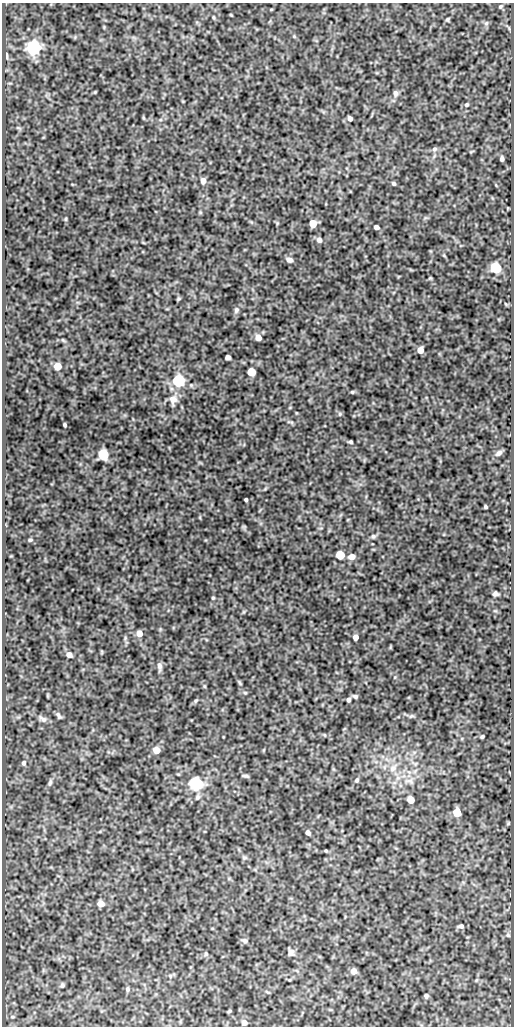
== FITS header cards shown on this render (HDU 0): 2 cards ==
NAXIS1  =                  512
NAXIS2  =                 1024

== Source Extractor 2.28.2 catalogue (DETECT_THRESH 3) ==
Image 512 x 1024 px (HDU 0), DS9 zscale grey, 1 PNG px = 1 image px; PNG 516 x 1028 px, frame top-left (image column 1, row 1024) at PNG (2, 3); no overlay
Background 87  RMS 0.51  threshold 1.54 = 3 sigma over >= 5 px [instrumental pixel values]
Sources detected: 87; all 87 listed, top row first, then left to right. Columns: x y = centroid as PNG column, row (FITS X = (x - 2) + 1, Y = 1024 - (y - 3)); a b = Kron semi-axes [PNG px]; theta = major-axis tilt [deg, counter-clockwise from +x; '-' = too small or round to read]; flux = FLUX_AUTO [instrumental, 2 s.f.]
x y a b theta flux
500 6 5 4 - 41
231 15 4 2 - 27
447 19 4 3 - 46
486 23 7 5 44 65
33 47 6 6 - 11000
6 55 5 3 - 120
395 93 8 6 -82 100
466 105 5 5 - 54
350 118 4 4 - 120
434 149 7 6 - 79
502 159 5 4 - 99
203 181 6 5 - 210
394 183 4 4 - 63
66 219 6 3 89 35
313 224 5 5 - 720
376 227 5 4 - 130
319 240 7 6 - 120
289 260 8 6 -19 120
496 268 6 5 - 3600
178 299 6 3 32 39
236 310 9 6 72 96
258 337 5 5 - 310
63 340 5 3 - 31
420 350 5 5 - 330
228 357 5 4 - 120
57 366 5 5 - 500
251 372 5 5 - 930
178 381 6 6 - 6100
352 392 5 4 - 44
173 399 12 10 82 280
340 414 5 5 - 51
65 425 4 3 - 59
350 442 4 3 - 50
499 453 9 6 38 120
103 454 6 6 - 2500
246 500 3 3 - 53
486 507 3 3 - 49
373 536 6 6 - 63
30 540 6 4 2 49
340 555 5 5 - 1400
352 557 6 5 - 280
495 594 5 4 - 91
213 598 4 3 - 38
139 633 5 5 - 280
356 637 5 4 - 210
69 655 6 6 - 140
160 666 10 6 -81 120
240 683 8 3 -71 49
204 686 6 3 -71 38
245 693 6 4 -1 39
355 696 5 4 - 76
348 700 5 4 - 80
196 701 6 5 - 52
59 716 9 4 -59 75
411 716 8 5 24 60
43 719 13 6 -34 140
482 736 4 3 - 51
156 750 5 5 - 420
24 763 7 5 75 84
393 768 11 7 58 210
246 776 9 3 -11 55
398 778 7 4 -18 76
357 780 5 4 - 59
410 781 11 6 -3 160
50 782 8 5 73 75
196 783 6 6 - 7200
197 797 8 5 54 76
411 800 5 5 - 550
457 813 6 5 - 930
508 823 6 4 47 43
308 833 4 4 - 120
326 851 3 3 - 34
244 858 6 4 0 50
100 904 5 5 - 360
461 926 6 5 - 80
508 935 5 4 - 44
245 941 8 6 -25 80
291 952 9 7 65 120
206 954 6 5 - 55
354 971 5 5 - 230
170 976 5 5 - 52
62 985 6 4 87 53
127 989 6 5 - 59
426 996 4 4 - 86
229 1011 3 2 - 35
12 1017 6 4 -6 48
244 1023 7 6 - 96